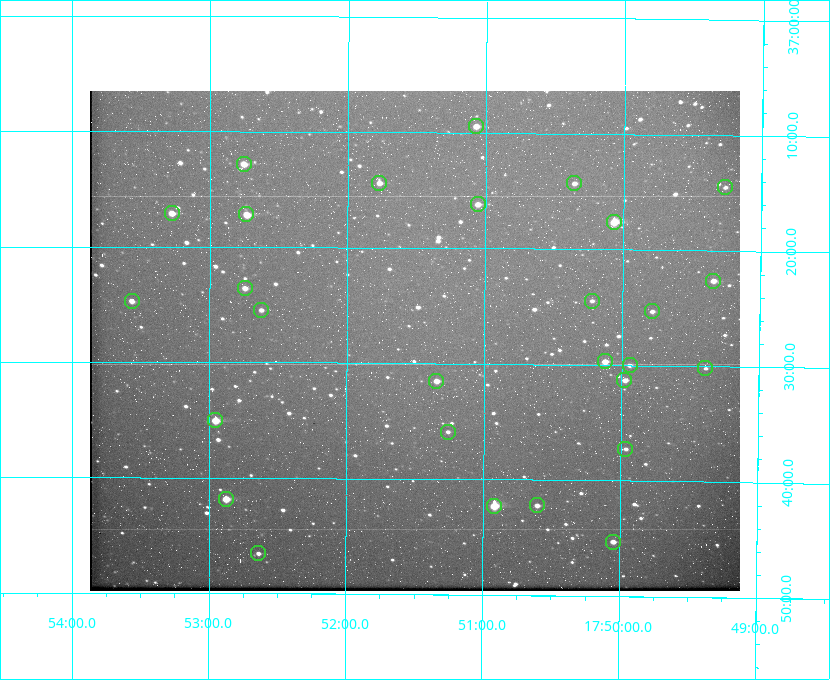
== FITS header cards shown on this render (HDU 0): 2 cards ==
NAXIS1  =                  650
NAXIS2  =                  500

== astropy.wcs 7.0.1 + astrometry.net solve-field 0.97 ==
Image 650 x 500 px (HDU 0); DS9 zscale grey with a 90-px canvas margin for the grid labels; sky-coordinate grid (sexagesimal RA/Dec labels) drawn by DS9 from the SOLVED WCS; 28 Tycho-2 reference stars matched to detected sources circled (green)
Header WCS: none
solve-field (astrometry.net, Tycho-2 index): SOLVED blind (the file carries no WCS)
Solved WCS: RA---TAN-SIP/DEC--TAN-SIP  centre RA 17:51:30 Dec +37:28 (267.88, +37.47 deg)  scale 5.2 arcsec/px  FOV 56.3' x 43.3'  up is +180 deg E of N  parity flipped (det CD > 0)
(file carries no celestial WCS; the grid is the blind solution)
Tycho-2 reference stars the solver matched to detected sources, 28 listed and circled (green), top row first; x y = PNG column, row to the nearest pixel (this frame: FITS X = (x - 90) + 1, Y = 500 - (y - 91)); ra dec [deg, ICRS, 3 dp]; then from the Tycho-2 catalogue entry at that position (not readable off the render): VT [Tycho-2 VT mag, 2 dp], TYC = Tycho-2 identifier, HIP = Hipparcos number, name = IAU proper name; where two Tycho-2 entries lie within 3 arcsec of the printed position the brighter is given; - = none
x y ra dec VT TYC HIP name
476 126 267.768 +37.157 9.98 2620-745-1 - -
244 164 268.189 +37.213 9.71 2620-542-1 - -
379 183 267.943 +37.240 10.39 2620-505-1 - -
574 183 267.589 +37.238 11.09 2619-212-1 - -
725 187 267.316 +37.242 12.03 2619-611-1 - -
478 204 267.764 +37.270 10.17 2620-784-1 - -
172 213 268.319 +37.285 9.88 2620-536-1 - -
246 214 268.183 +37.286 8.98 2620-786-1 87506 -
614 222 267.517 +37.293 8.96 2619-379-1 - -
713 281 267.335 +37.377 10.60 2619-634-1 - -
245 288 268.186 +37.393 10.44 2620-175-1 - -
132 301 268.392 +37.412 10.60 2620-800-1 - -
592 301 267.555 +37.408 11.50 2619-358-1 - -
261 310 268.156 +37.424 11.25 2620-712-1 - -
652 311 267.445 +37.422 11.17 2619-451-1 - -
605 361 267.531 +37.495 10.07 2619-274-1 - -
630 365 267.485 +37.500 11.33 2619-40-1 - -
705 368 267.347 +37.503 12.15 3088-638-1 - -
624 380 267.494 +37.522 10.35 3088-270-1 - -
436 381 267.836 +37.525 9.96 3089-889-1 - -
215 420 268.239 +37.584 8.64 3089-755-1 - -
448 432 267.815 +37.598 11.54 3089-1081-1 - -
625 449 267.491 +37.621 11.40 3088-1284-1 - -
226 499 268.219 +37.697 8.93 3089-671-1 - -
537 505 267.652 +37.703 11.04 3089-693-1 - -
494 506 267.730 +37.705 8.13 3089-1203-1 87349 -
613 542 267.512 +37.755 10.10 3089-2332-1 - -
258 553 268.159 +37.775 11.22 3089-2245-1 - -